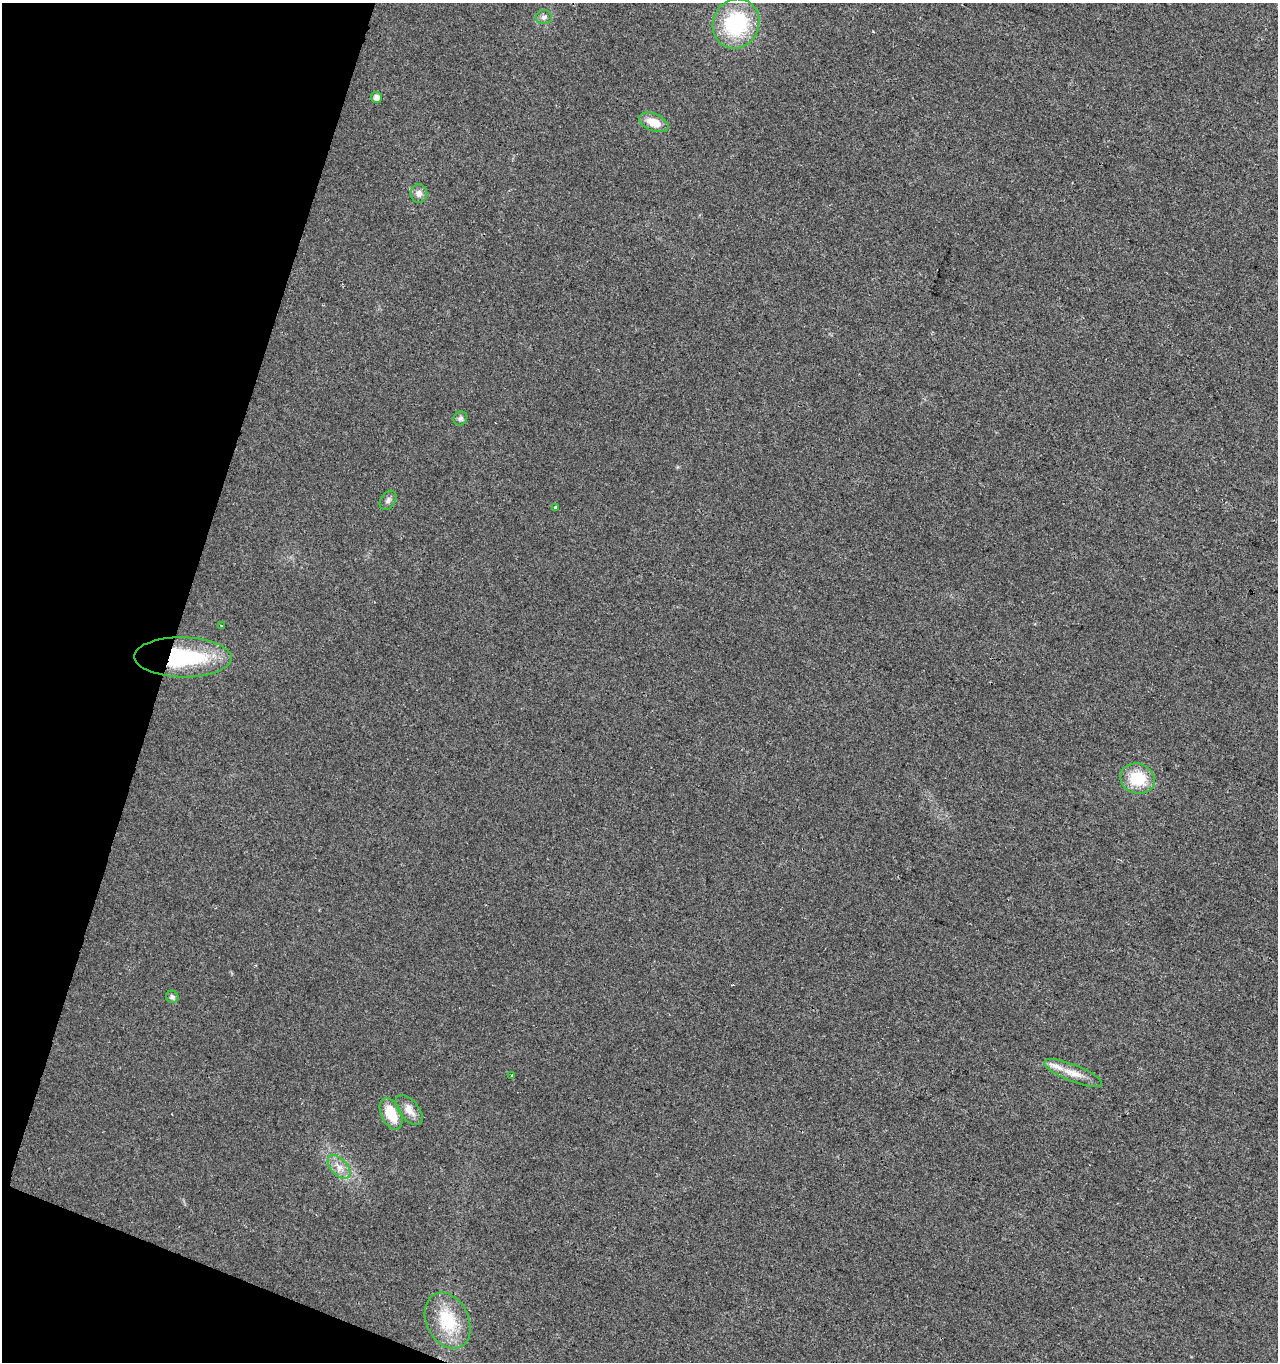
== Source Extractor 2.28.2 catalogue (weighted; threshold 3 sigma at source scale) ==
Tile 9 of 4 x 4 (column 1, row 3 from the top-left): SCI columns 279-1554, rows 1361-2720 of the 5596 x 5447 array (HDU 1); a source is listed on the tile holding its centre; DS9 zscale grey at full resolution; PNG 1280 x 1364 px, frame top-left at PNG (2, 3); each listed source drawn as its Kron ellipse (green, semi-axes under 4 px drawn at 4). Shown black and unused: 15% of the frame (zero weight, under 2 of 3 exposures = <1% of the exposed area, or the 3 px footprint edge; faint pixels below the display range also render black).
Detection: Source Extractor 2.28.2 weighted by HDU 2 'WHT'; one run over the whole footprint, this tile lists its part. Background 0.0179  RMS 0.0078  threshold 0.0351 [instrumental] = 3 sigma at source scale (4.5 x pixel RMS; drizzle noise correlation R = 1.50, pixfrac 1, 0.0396/0.0396 arcsec/px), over >= 5 px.
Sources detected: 19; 1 inside a brighter listed object's ellipse — not listed separately; the other 18 listed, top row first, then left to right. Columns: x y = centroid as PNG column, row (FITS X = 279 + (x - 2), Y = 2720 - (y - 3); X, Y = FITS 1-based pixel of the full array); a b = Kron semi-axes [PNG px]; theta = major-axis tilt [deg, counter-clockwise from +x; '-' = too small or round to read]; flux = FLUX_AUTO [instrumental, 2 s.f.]
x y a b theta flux
544 17 8 7 - 2.6
736 24 25 23 67 65
376 97 5 5 - 4.3
654 122 15 8 -22 12
419 193 9 8 - 4
460 418 7 6 - 2
388 500 10 7 55 2.6
555 507 3 3 - 3.8
222 626 3 3 - 2.4
183 657 48 20 -1 80
1138 779 17 15 -20 27
172 997 6 6 - 2.3
1073 1073 31 8 -22 11
512 1076 3 3 - 1.6
409 1110 18 9 -51 7.9
391 1114 17 10 -65 19
339 1167 14 8 -47 6.6
448 1321 29 21 -64 33
Overlapping masked pixels (flux is a lower limit): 1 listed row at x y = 183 657